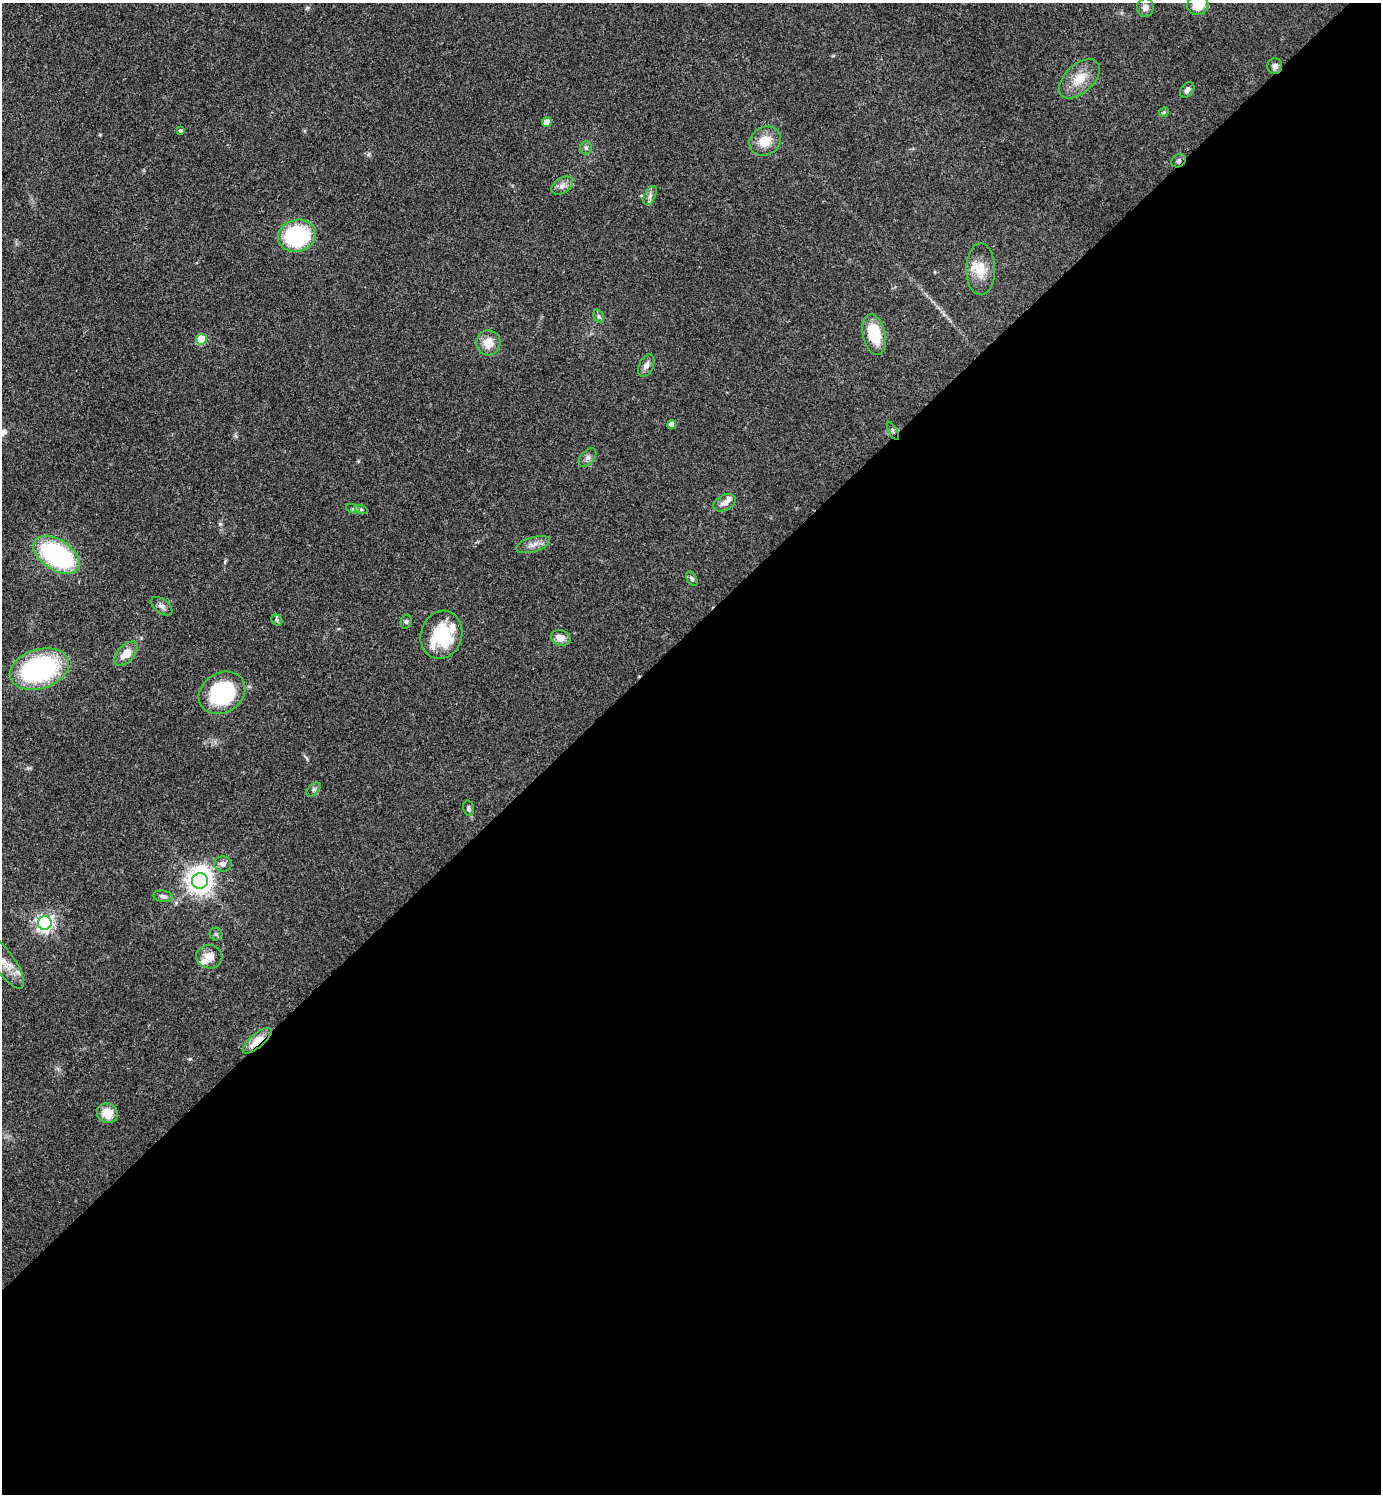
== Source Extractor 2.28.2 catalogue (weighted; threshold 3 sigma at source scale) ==
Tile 15 of 4 x 4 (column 3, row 4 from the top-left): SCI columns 3060-4438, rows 4-1495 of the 5977 x 5979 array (HDU 1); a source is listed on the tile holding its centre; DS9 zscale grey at full resolution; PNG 1383 x 1496 px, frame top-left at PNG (2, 3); each listed source drawn as its Kron ellipse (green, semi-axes under 4 px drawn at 4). Shown black and unused: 58% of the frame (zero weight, under 3 of 4 exposures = <1% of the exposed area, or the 3 px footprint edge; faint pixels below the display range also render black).
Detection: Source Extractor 2.28.2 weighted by HDU 2 'WHT'; one run over the whole footprint, this tile lists its part. Background 0.044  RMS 0.0048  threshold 0.0217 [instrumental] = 3 sigma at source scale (4.5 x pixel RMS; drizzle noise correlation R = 1.50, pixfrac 1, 0.05/0.05 arcsec/px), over >= 5 px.
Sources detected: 53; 1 inside a brighter object's white glare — neither listed nor drawn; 4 inside a brighter listed object's ellipse — not listed separately; the other 48 listed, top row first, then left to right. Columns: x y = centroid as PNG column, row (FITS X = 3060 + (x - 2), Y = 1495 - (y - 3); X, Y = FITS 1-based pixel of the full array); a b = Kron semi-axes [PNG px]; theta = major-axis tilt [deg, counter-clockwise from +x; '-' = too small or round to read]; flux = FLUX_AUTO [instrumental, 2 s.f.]
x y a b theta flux
1198 5 10 10 - 9.3
1145 8 9 8 - 2.2
1275 66 8 7 - 1.7
1079 79 24 14 43 9.2
1187 90 9 6 53 2
1164 112 5 4 - 0.6
547 122 5 4 - 4.9
180 131 4 4 - 0.87
765 141 16 14 30 8.6
586 148 6 5 - 1.2
1178 161 8 6 32 1.1
562 186 12 7 33 2.5
650 196 10 5 64 1.7
297 236 19 16 13 43
981 269 26 14 90 8.9
599 316 7 5 -59 0.99
874 335 20 11 -77 19
201 339 5 5 - 17
488 343 12 12 - 6.7
646 366 12 7 64 2.4
672 424 4 4 - 3.5
893 431 10 3 -61 0.76
587 458 11 6 49 1.8
724 503 12 7 26 2.9
353 509 7 4 -19 0.97
361 509 6 4 -18 0.77
533 545 17 7 17 3.3
57 555 26 15 -32 66
692 579 8 4 -60 1.1
162 606 12 7 -38 2
277 620 6 5 - 0.9
406 622 7 5 76 0.9
441 635 24 20 72 28
561 638 10 7 -19 4.6
126 653 15 8 45 6.3
39 669 30 19 17 68
222 693 24 20 33 43
313 790 8 5 46 1.1
468 808 8 5 -75 1.1
223 864 9 7 -4 2.1
200 881 8 7 - 430
163 896 10 5 -8 1.6
45 923 7 7 - 170
216 934 6 6 - 1
209 957 13 11 -10 5.2
4 962 31 10 -55 7.1
257 1041 18 7 41 7.9
107 1113 11 9 -24 8.9
Overlapping masked pixels (flux is a lower limit): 3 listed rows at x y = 1178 161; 893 431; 257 1041
Isophote crosses this tile's border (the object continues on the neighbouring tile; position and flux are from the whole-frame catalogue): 2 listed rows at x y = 1198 5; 4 962